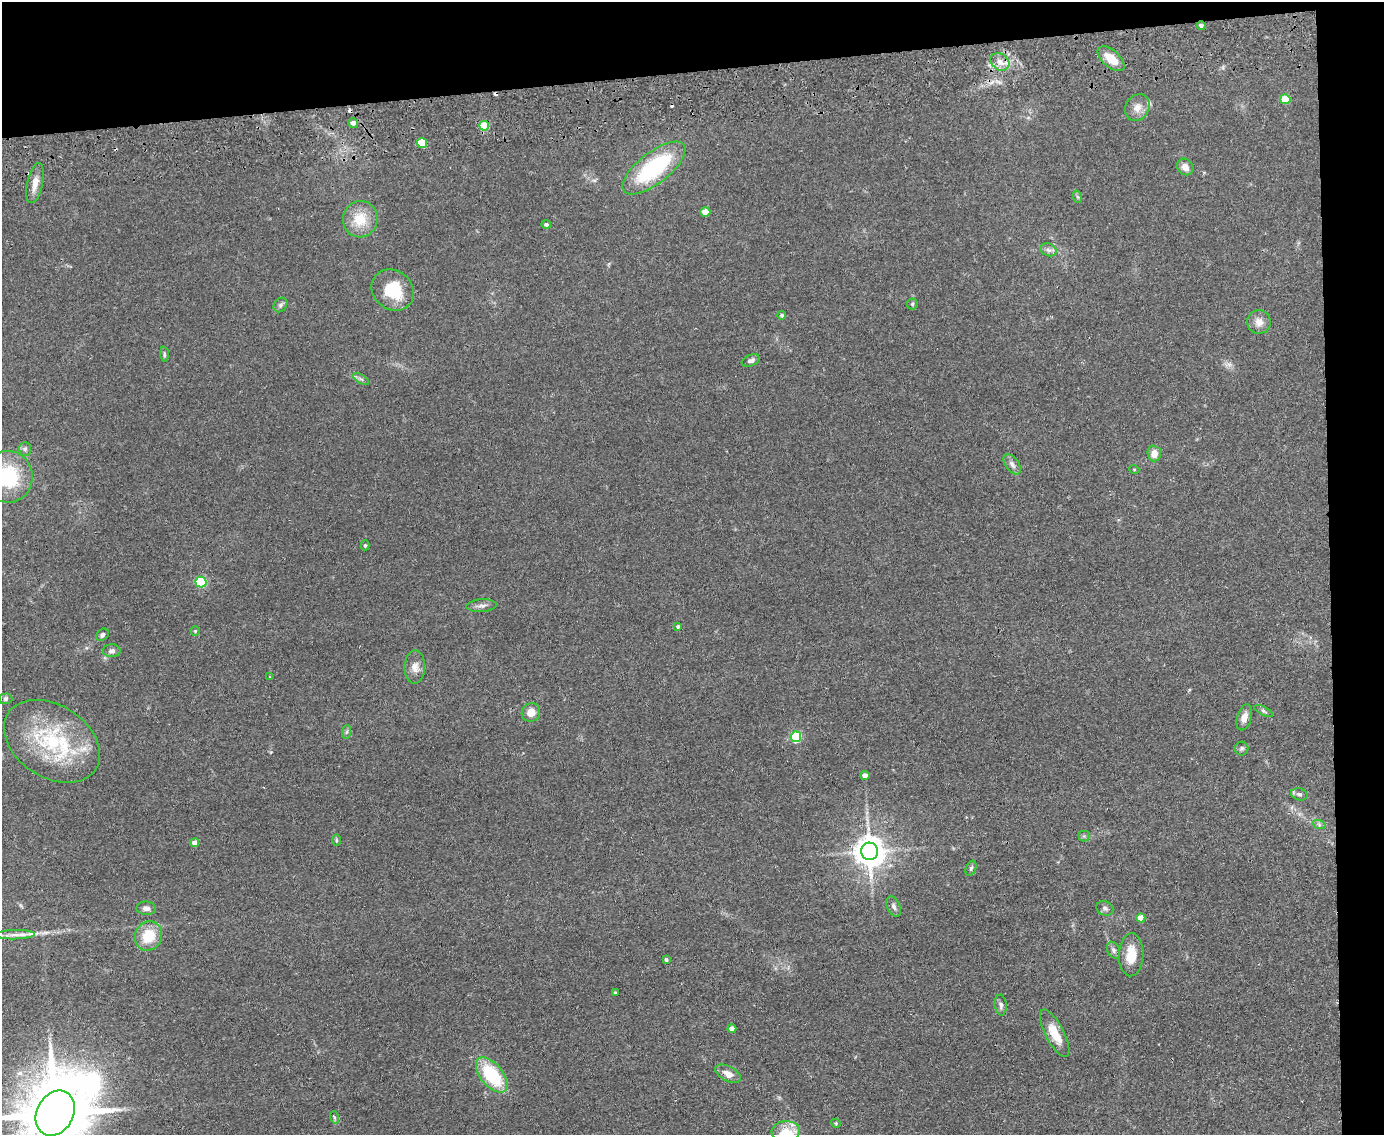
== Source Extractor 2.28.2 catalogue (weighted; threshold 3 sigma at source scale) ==
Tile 3 of 3 x 4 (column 3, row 1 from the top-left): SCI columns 2899-4280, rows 3455-4587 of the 4520 x 4643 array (HDU 1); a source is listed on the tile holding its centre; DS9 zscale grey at full resolution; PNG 1386 x 1137 px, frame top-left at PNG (2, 2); each listed source drawn as its Kron ellipse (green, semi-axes under 4 px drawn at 4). Shown black and unused: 10% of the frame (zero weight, under 2 of 3 exposures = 3% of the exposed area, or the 3 px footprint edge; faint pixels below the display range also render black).
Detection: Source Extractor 2.28.2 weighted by HDU 2 'WHT'; one run over the whole footprint, this tile lists its part. Background 0.0804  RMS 0.0083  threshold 0.0372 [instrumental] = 3 sigma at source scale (4.5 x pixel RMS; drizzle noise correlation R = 1.50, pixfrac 1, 0.05/0.05 arcsec/px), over >= 5 px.
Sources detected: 80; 1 too faint to see at this stretch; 3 cosmic-ray / hot-pixel residue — neither listed nor drawn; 3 inside a brighter listed object's ellipse — not listed separately; the other 73 listed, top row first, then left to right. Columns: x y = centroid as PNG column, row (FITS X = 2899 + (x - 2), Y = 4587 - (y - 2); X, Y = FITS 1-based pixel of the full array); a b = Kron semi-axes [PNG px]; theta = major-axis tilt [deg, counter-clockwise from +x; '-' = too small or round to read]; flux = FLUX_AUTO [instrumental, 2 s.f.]
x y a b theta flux
1201 25 4 4 - 2.1
1111 59 16 8 -41 14
1000 62 10 8 -38 5.7
1285 99 5 5 - 20
1137 108 14 11 59 7
353 123 5 4 - 3.1
484 126 5 5 - 31
422 143 5 5 - 28
1185 167 9 7 -48 5.9
654 168 38 15 38 81
35 183 20 7 77 8.5
1078 197 6 4 -70 1.2
705 212 5 4 - 12
360 219 18 17 - 20
546 225 5 4 - 2.1
1048 250 8 6 -20 2.8
393 290 22 19 -40 32
912 304 5 5 - 1.3
280 305 8 6 52 2.2
782 315 4 4 - 1.7
1259 322 11 11 - 7.1
164 354 7 4 -87 1.4
751 360 9 5 21 2.9
361 379 9 3 -31 1.7
25 449 7 6 - 2
1154 453 8 7 - 7.5
1012 464 11 6 -54 3.6
1134 469 5 3 - 0.67
8 477 26 24 -82 53
365 545 5 4 - 1.3
201 582 5 5 - 69
482 606 15 6 4 4
678 627 4 4 - 1.3
195 631 4 4 - 1
102 635 7 5 40 2.2
112 651 9 6 -1 2.9
415 667 16 10 89 6.8
270 677 3 3 - 0.79
5 699 7 5 2 1.5
1264 711 10 4 -29 1.7
531 712 9 9 - 7.8
1244 717 13 7 74 5.5
347 732 7 4 88 1.4
796 737 5 5 - 72
52 741 52 36 -33 82
1242 748 7 7 - 1.8
865 776 4 4 - 6.6
1299 794 8 6 -18 2.4
1319 824 7 4 -20 1.5
1084 836 5 5 - 1.4
336 840 6 4 90 1.1
195 843 4 4 - 6.9
870 851 9 8 - 1300
971 868 8 5 69 1.7
894 906 11 6 -69 2.8
146 908 9 6 -1 3.4
1105 908 8 7 - 2.2
1141 918 4 4 - 9.7
15 935 19 4 2 5.4
148 936 15 13 66 23
1113 950 9 6 -65 2.3
1131 955 21 12 87 15
666 960 4 4 - 1.7
615 993 4 4 - 1.2
1001 1005 10 6 -84 2.7
732 1028 4 4 - 4.6
1055 1033 26 9 -62 17
728 1074 14 7 -27 7.4
492 1075 21 11 -51 50
55 1113 24 18 61 8800
334 1117 6 4 -72 1.1
836 1123 5 4 - 0.95
786 1131 14 10 4 12
Isophote crosses this tile's border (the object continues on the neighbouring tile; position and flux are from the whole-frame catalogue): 2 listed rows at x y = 8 477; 55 1113